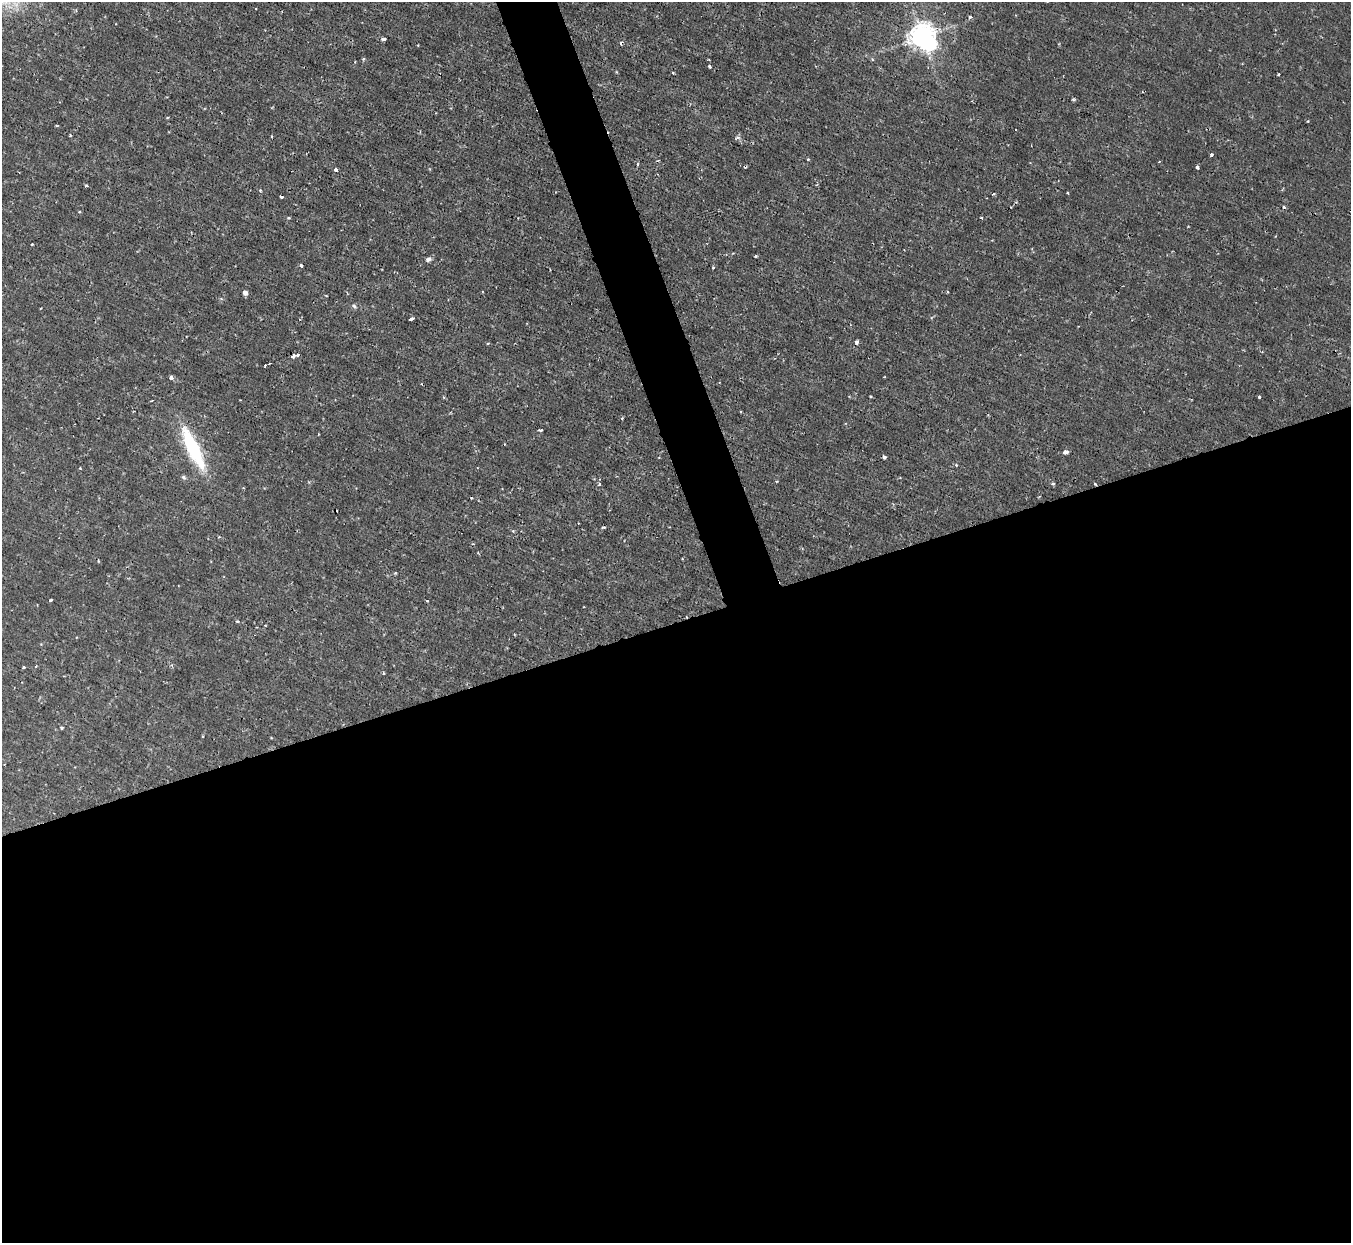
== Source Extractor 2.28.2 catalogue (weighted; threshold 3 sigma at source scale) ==
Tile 15 of 4 x 4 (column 3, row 4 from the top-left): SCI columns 2701-4049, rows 148-1388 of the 5399 x 5386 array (HDU 1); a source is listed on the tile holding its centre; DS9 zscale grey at full resolution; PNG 1353 x 1245 px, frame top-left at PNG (2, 2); no overlay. Shown black and unused: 52% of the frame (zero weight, under 2 of 3 exposures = <1% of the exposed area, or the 3 px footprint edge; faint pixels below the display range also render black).
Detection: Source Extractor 2.28.2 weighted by HDU 2 'WHT'; one run over the whole footprint, this tile lists its part. Background 0.00163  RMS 0.0014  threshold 0.00635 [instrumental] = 3 sigma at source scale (4.5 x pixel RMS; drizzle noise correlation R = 1.50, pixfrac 1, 0.05/0.05 arcsec/px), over >= 5 px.
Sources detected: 62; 6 cosmic-ray / hot-pixel residue — not listed; the other 56 listed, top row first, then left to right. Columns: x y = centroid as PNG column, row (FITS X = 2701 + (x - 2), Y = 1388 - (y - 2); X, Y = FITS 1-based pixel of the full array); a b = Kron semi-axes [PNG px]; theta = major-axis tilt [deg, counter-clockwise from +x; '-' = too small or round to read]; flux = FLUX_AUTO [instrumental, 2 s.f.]
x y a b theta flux
970 17 3 3 - 0.43
922 36 9 8 - 150
384 39 4 3 - 0.4
363 59 4 4 - 0.17
709 66 4 3 - 0.22
673 73 3 2 - 0.097
1073 99 4 4 - 0.18
70 135 3 3 - 0.14
738 137 6 4 -1 0.27
1211 155 3 3 - 0.4
808 160 4 3 - 0.13
638 164 5 3 - 0.14
1197 167 3 3 - 0.31
335 170 4 3 - 0.35
86 185 4 3 - 0.17
1068 193 3 2 - 0.12
281 197 3 3 - 0.25
1284 207 4 4 - 0.16
79 212 4 3 - 0.15
289 218 4 3 - 0.12
981 218 3 3 - 0.19
32 244 3 3 - 0.19
756 256 3 2 - 0.2
428 259 7 5 22 0.37
301 265 3 3 - 0.43
713 267 4 3 - 0.16
245 293 4 4 - 0.7
354 306 6 4 -44 0.24
411 319 4 3 - 0.94
857 342 4 3 - 0.5
297 355 3 3 - 0.31
294 356 3 3 - 4.6
265 365 3 3 - 3
171 378 4 4 - 0.48
870 396 2 2 - 0.14
1259 397 3 3 - 0.27
622 418 4 3 - 0.17
541 430 4 2 - 0.25
193 448 48 12 -65 10
1065 452 4 4 - 0.9
884 457 4 3 - 0.37
956 465 4 4 - 0.15
80 468 3 3 - 0.11
184 477 7 4 -41 0.25
599 484 5 3 - 0.15
1053 484 4 3 - 0.2
1095 484 4 3 - 0.12
51 600 3 2 - 0.19
427 601 3 3 - 0.12
237 621 5 3 - 0.14
265 625 3 2 - 0.1
36 666 3 3 - 0.16
24 667 3 3 - 0.21
384 673 3 3 - 0.15
62 728 4 3 - 0.2
202 736 4 2 - 0.14
Overlapping masked pixels (flux is a lower limit): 2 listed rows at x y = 294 356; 1095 484
Unlisted compact peaks at least as high as the median listed source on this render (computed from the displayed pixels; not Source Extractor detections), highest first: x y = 1278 74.